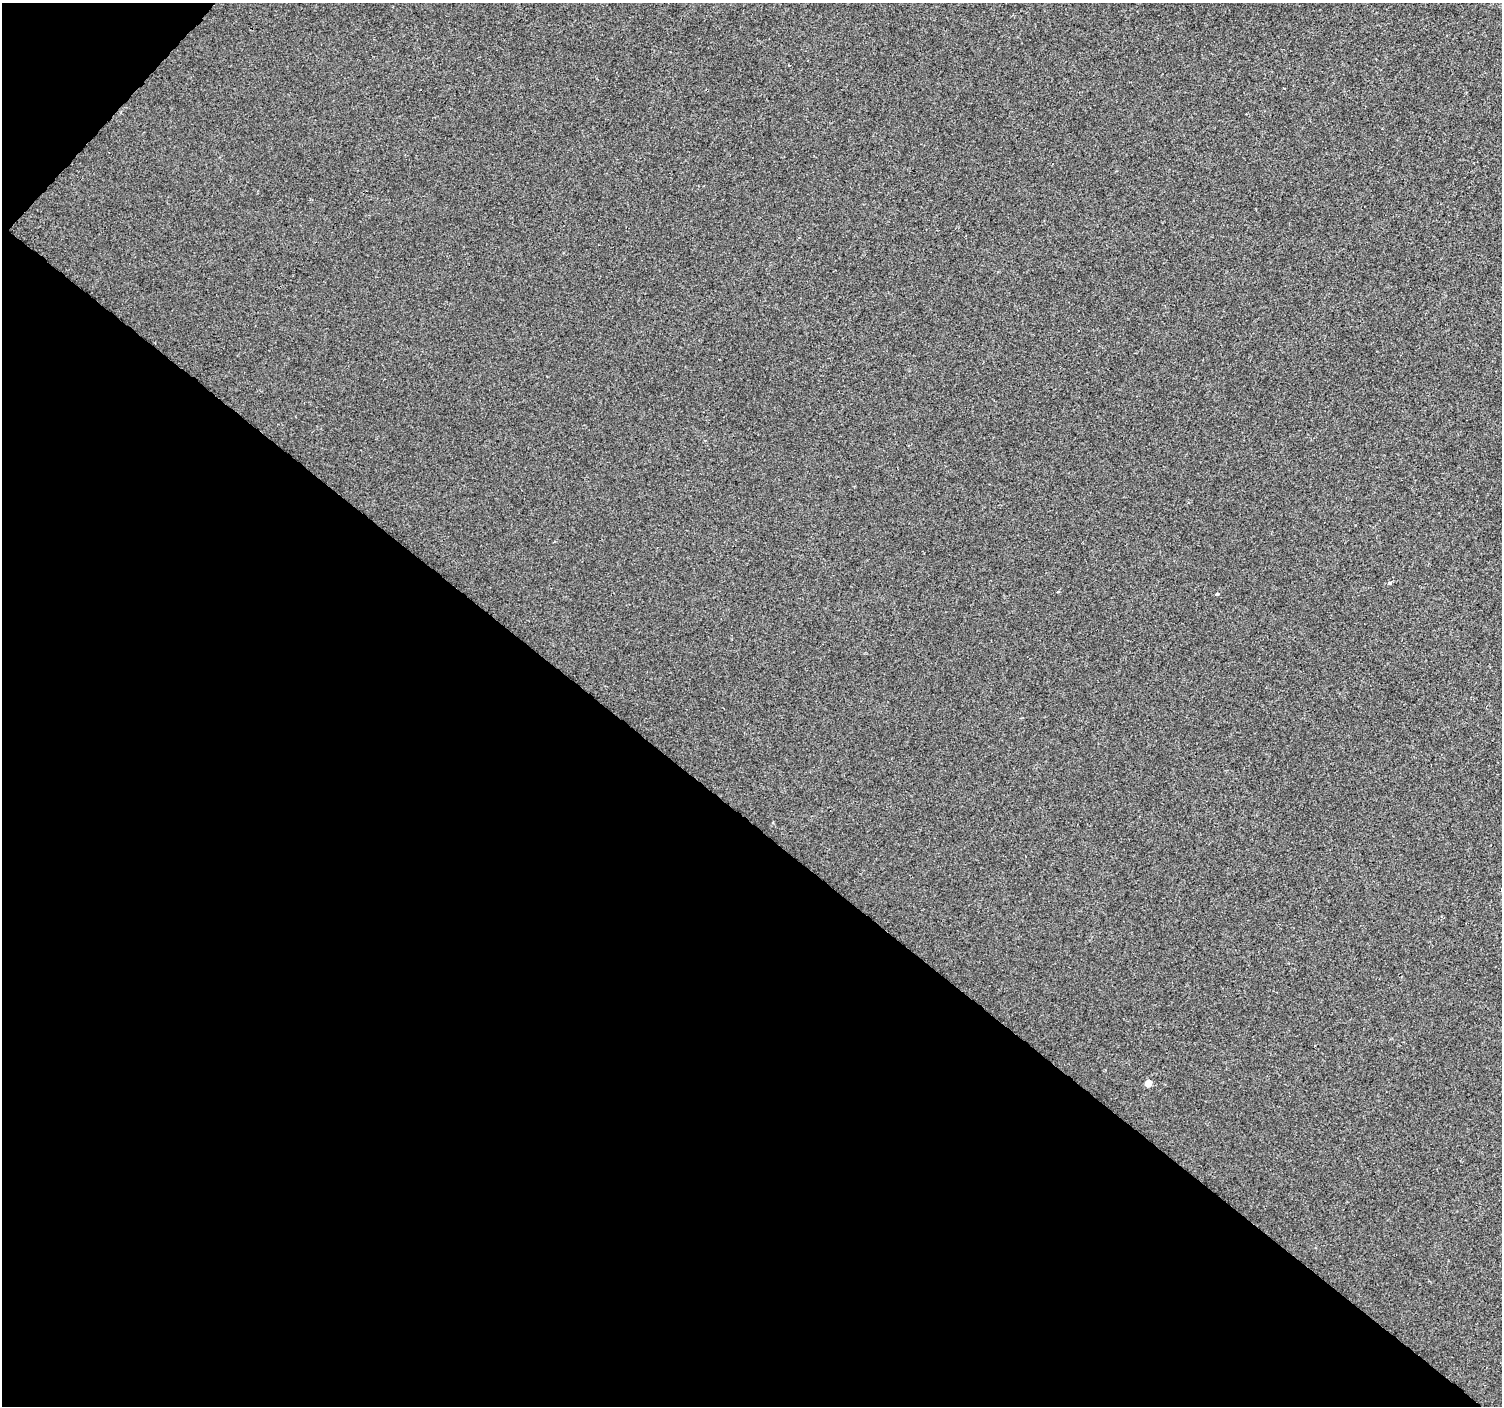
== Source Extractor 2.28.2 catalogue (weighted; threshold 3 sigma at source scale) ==
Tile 9 of 4 x 4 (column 1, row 3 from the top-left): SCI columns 1-1500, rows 1580-2983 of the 6010 x 6031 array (HDU 1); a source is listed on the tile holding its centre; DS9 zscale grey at full resolution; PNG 1504 x 1408 px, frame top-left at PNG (2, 3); no overlay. Shown black and unused: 43% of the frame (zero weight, under 2 of 3 exposures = <1% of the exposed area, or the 3 px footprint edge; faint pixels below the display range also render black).
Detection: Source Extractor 2.28.2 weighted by HDU 2 'WHT'; one run over the whole footprint, this tile lists its part. Background 8.56e-04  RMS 0.0048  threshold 0.0217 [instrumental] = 3 sigma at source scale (4.5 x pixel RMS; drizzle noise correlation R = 1.50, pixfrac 1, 0.0396/0.0396 arcsec/px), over >= 5 px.
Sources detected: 6; all 6 listed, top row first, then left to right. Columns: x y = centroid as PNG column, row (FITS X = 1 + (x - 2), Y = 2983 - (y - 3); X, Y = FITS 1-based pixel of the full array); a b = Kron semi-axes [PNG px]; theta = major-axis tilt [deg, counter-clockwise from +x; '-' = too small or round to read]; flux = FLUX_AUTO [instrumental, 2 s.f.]
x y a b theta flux
1284 89 3 2 - 0.44
1390 583 4 3 - 3
1059 591 4 3 - 0.47
1217 594 4 3 - 0.7
1315 1046 3 2 - 0.68
1148 1083 5 5 - 6.7